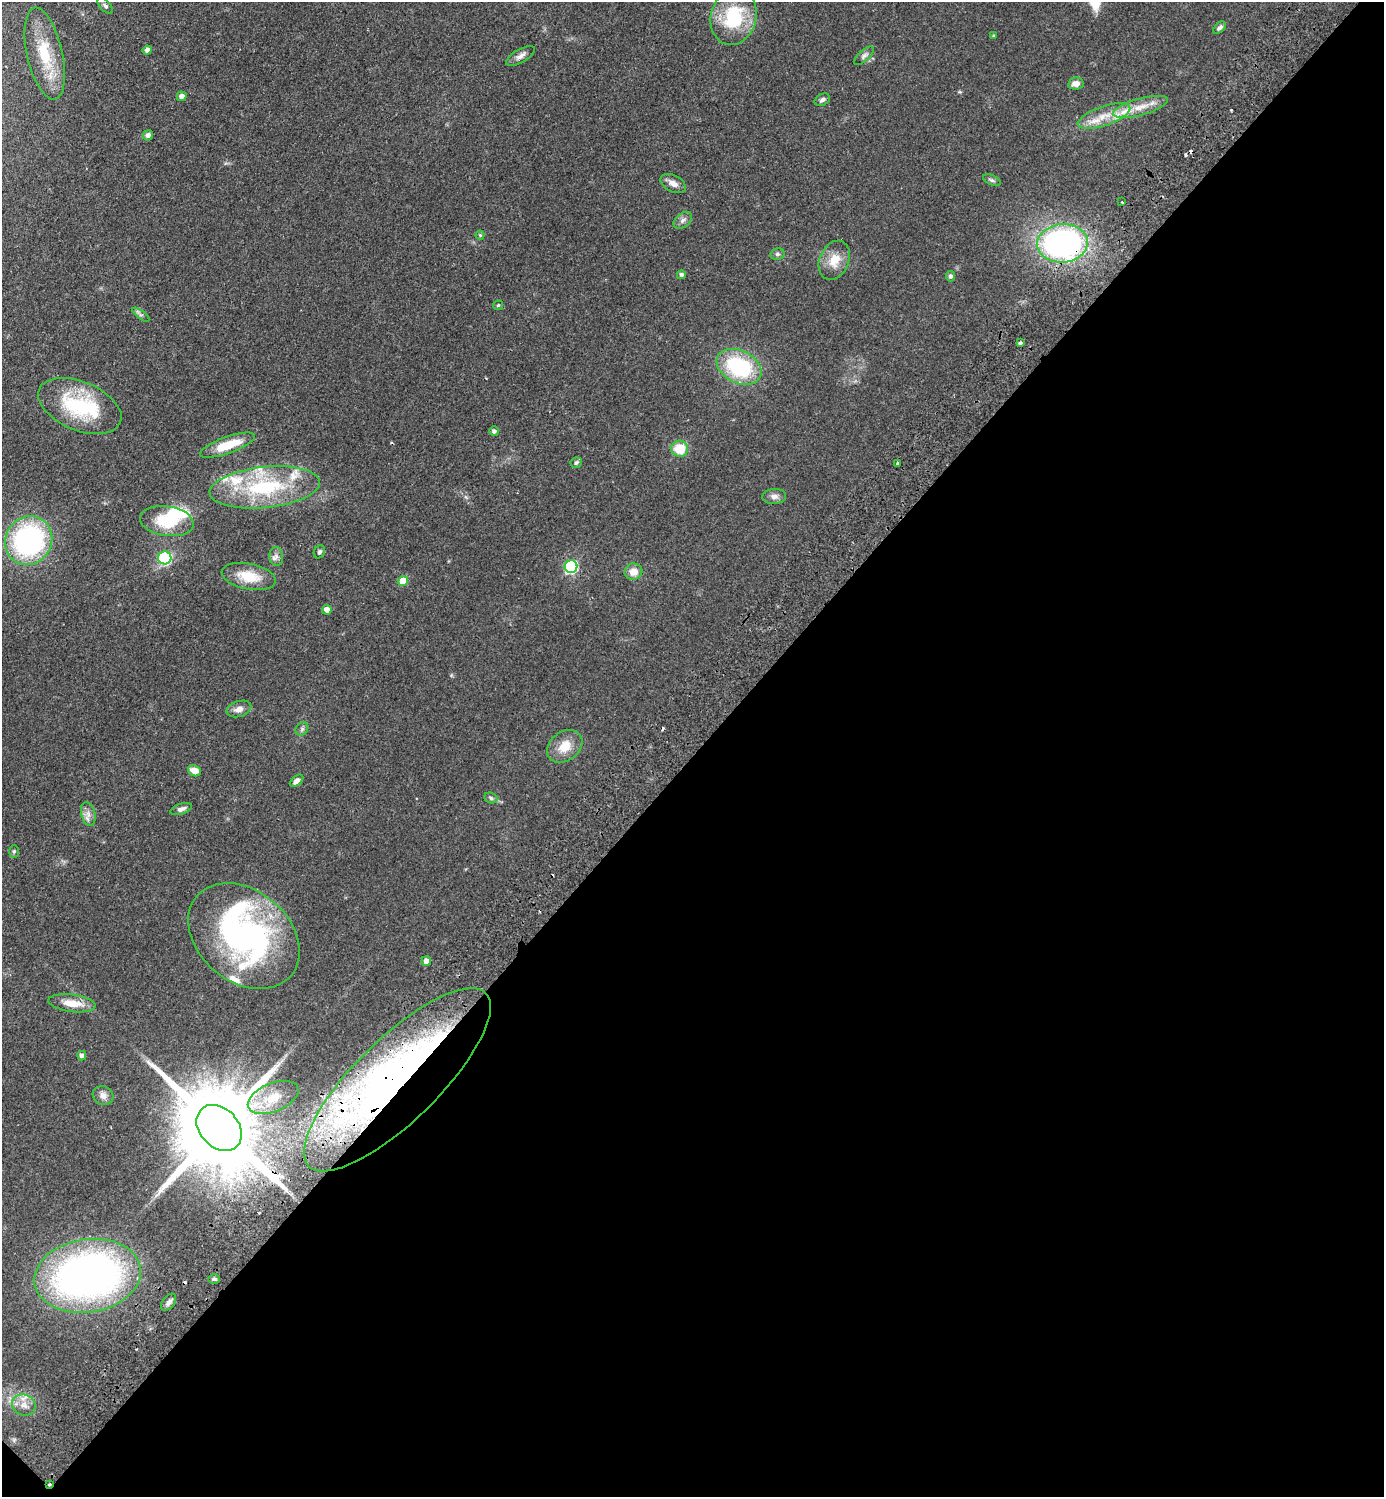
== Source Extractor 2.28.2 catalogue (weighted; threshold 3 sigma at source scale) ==
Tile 15 of 4 x 4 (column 3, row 4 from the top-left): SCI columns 3106-4487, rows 42-1536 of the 6070 x 6064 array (HDU 1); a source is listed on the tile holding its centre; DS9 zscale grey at full resolution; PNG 1386 x 1499 px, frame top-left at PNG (2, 2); each listed source drawn as its Kron ellipse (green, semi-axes under 4 px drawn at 4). Shown black and unused: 50% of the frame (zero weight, under 2 of 3 exposures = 3% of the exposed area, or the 3 px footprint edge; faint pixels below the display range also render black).
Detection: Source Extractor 2.28.2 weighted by HDU 2 'WHT'; one run over the whole footprint, this tile lists its part. Background 0.0826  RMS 0.0081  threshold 0.0362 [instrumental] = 3 sigma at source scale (4.5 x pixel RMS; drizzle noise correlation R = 1.50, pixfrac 1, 0.05/0.05 arcsec/px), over >= 5 px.
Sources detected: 88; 2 inside a brighter object's white glare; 7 cosmic-ray / hot-pixel residue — neither listed nor drawn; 11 inside a brighter listed object's ellipse — not listed separately; the other 68 listed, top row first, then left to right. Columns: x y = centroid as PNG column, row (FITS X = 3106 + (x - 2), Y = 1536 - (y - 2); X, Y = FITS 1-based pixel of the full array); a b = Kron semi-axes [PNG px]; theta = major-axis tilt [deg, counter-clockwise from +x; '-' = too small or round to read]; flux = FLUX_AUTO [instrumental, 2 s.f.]
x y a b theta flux
105 6 10 5 -47 1.8
734 17 28 22 75 44
1220 28 7 4 44 2.2
994 36 4 3 - 1.3
147 50 5 4 - 3.9
45 54 47 17 -77 36
520 56 16 6 30 3.9
864 56 12 5 42 2.5
1076 84 8 6 10 5.5
182 96 5 5 - 3.6
822 100 8 6 28 2.5
1140 107 28 8 15 13
1104 116 27 9 19 16
148 135 5 5 - 2.8
992 180 9 5 -24 1.8
673 183 13 8 -27 5.3
1122 202 3 2 - 0.67
683 220 10 7 40 3.1
480 235 4 4 - 1.1
1062 243 25 19 6 240
777 254 7 5 13 1.8
834 260 20 14 67 14
681 275 4 4 - 2
950 276 5 4 - 2
498 305 5 5 - 0.95
141 315 10 4 -36 1.8
1020 343 4 3 - 3.3
739 367 24 16 -27 70
80 406 44 24 -22 61
494 431 5 5 - 2.3
227 445 29 8 20 21
680 449 8 8 - 21
576 463 6 5 - 1.7
897 463 4 3 - 2.2
265 487 55 20 6 70
774 496 12 7 3 3.8
167 521 27 15 -8 30
29 540 25 23 58 150
319 552 7 5 64 1.5
276 556 9 7 -83 2.8
165 558 6 6 - 62
571 567 6 6 - 100
633 572 9 8 - 8.3
249 576 27 13 -11 19
403 581 5 5 - 14
327 610 5 4 - 5.5
239 709 13 7 18 4.9
302 729 7 6 - 1.7
565 746 19 14 37 14
195 771 7 5 -22 7.7
297 781 8 4 40 2.9
491 798 7 5 -19 1.7
181 809 11 5 18 3.1
88 814 12 7 -75 4.4
14 851 6 5 - 1.2
244 936 62 45 -40 220
426 961 5 4 - 5.1
72 1003 24 8 -7 12
82 1056 5 4 - 3
397 1080 124 41 44 520
103 1095 10 9 - 5
273 1097 27 14 22 17
219 1128 26 19 -47 16000
88 1276 54 36 9 380
214 1279 6 5 - 1.4
169 1302 9 6 53 3
24 1405 12 10 -23 6.7
49 1484 4 3 - 0.96
Overlapping masked pixels (flux is a lower limit): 4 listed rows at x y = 1062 243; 397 1080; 219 1128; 49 1484